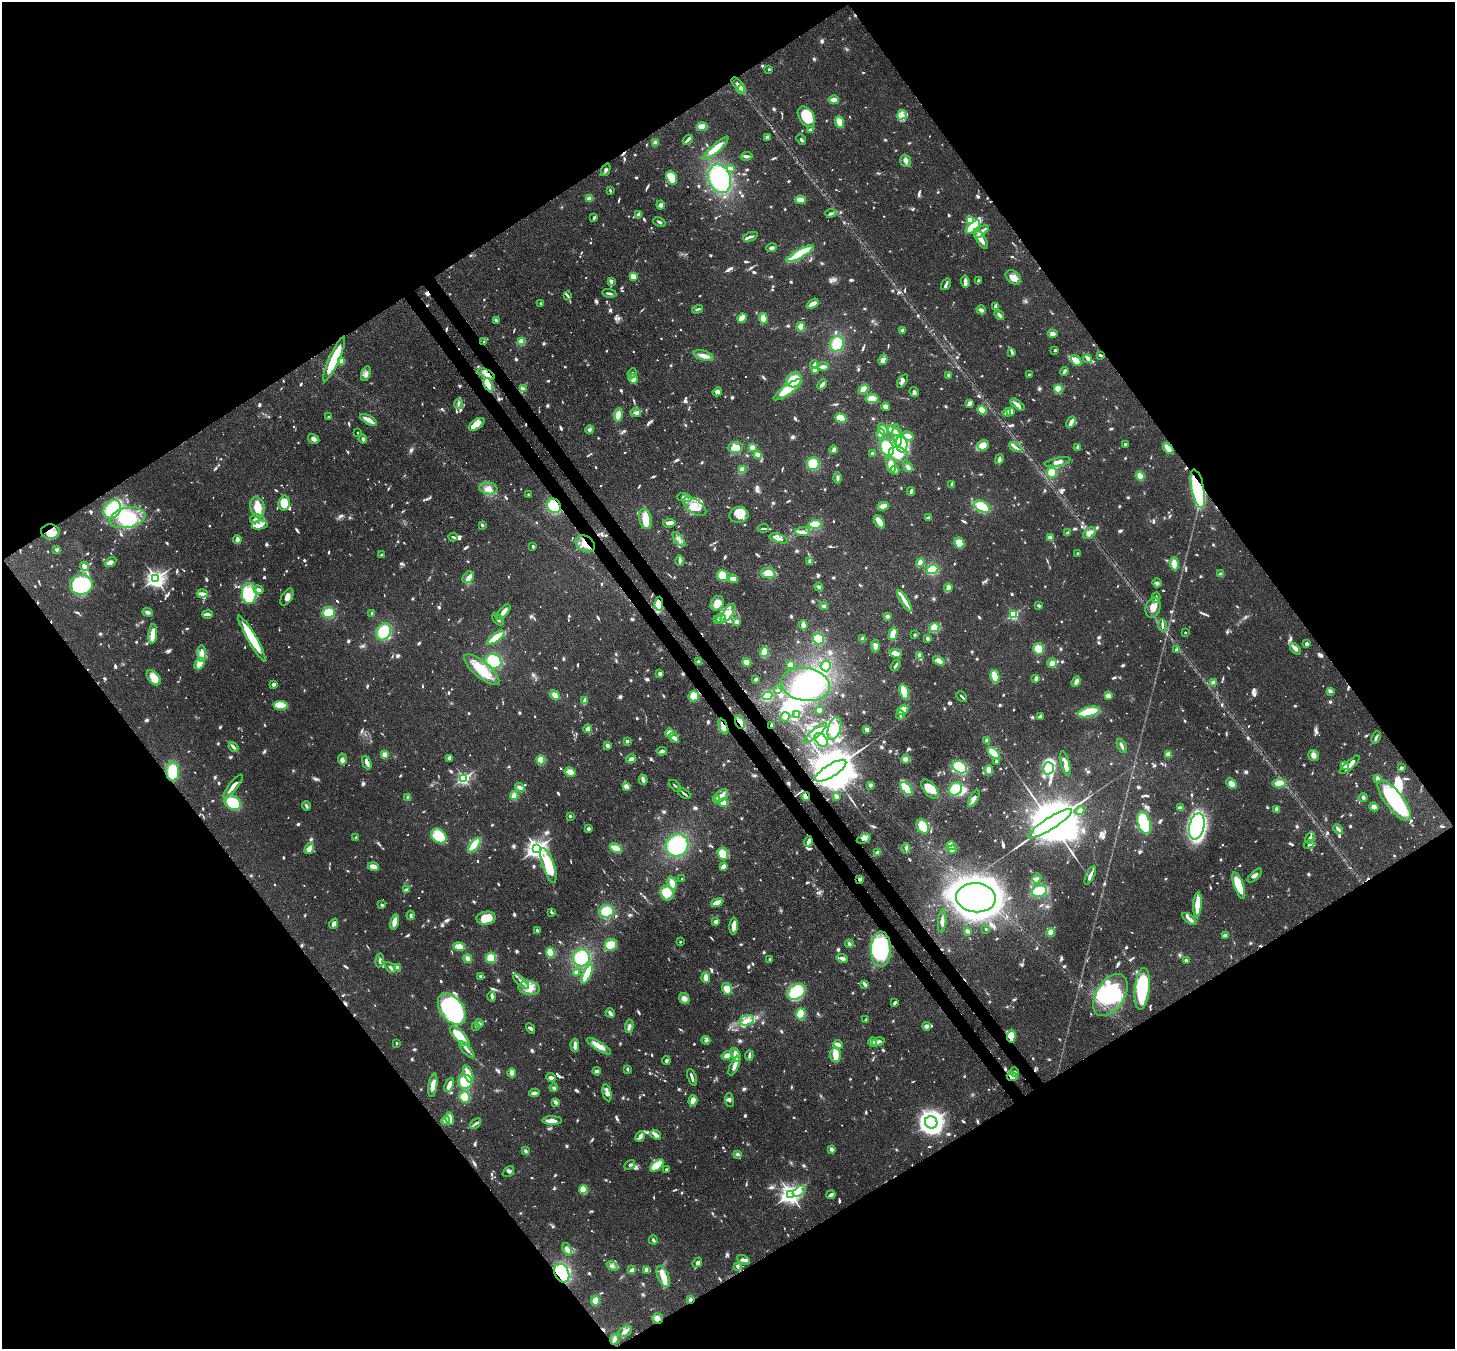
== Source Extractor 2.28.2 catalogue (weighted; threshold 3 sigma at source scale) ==
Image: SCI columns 78-5888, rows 346-5730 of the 5967 x 5939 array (HDU 1 of 3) = the unmasked area's bounding box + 8 px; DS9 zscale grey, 4 x 4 block average (1 PNG px = mean of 4 x 4 image px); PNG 1457 x 1351 px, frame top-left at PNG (2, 2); each listed source drawn as its Kron ellipse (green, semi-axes under 4 px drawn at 4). Shown black and unused: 50% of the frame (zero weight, under 3 of 4 exposures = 7% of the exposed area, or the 3 px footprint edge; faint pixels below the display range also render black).
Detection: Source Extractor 2.28.2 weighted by HDU 2 'WHT'. Background 0.0985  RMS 0.0041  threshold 0.0186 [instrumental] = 3 sigma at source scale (4.5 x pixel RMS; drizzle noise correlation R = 1.50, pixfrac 1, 0.05/0.05 arcsec/px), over >= 5 px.
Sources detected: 1746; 34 too faint to see at this stretch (4 x 4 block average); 28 inside a brighter object's white glare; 15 cosmic-ray / hot-pixel residue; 2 long thin detections or spike segments (spike, bleed or trail) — neither listed nor drawn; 29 coinciding with a brighter row at this scale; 169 inside a brighter listed object's ellipse — not listed separately; of the other 1469, all 500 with FLUX_AUTO >= 5.66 (the completeness limit of this list) listed and drawn (969 fainter detections not listed), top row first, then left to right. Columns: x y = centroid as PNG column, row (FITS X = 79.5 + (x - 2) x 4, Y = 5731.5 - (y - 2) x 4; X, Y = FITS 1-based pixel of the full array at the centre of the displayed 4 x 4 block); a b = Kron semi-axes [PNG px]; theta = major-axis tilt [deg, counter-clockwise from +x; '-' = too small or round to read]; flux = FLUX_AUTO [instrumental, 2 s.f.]
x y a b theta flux
769 69 2 2 - 6.5
739 85 9 3 -49 16
741 90 4 3 - 21
834 100 5 3 - 13
902 115 5 4 - 11
806 117 11 7 -56 110
840 122 6 4 -67 30
702 127 5 3 - 30
811 130 3 3 - 7.9
767 137 3 3 - 12
688 140 5 2 - 8.8
801 140 6 3 -49 5.7
655 143 3 3 - 17
716 148 16 3 42 55
747 156 6 2 10 6
906 161 6 5 - 12
730 168 3 2 - 10
606 170 6 3 66 6
672 178 7 5 -65 75
720 179 14 11 -68 190
610 191 2 2 - 6
589 199 4 3 - 15
800 200 5 4 - 17
661 205 4 3 - 6.9
830 213 6 3 3 5.8
639 215 3 3 - 15
594 218 3 2 - 6
971 220 3 3 - 63
660 222 6 2 -26 6.7
973 227 9 4 41 53
981 232 8 3 38 18
750 237 8 2 21 8.8
981 239 11 3 -57 29
771 248 5 3 - 9
800 254 15 4 29 97
634 277 3 3 - 35
1013 277 8 6 -38 20
611 281 3 3 - 7.8
965 281 6 3 -81 12
978 281 4 2 - 5.8
946 284 6 3 55 6.7
609 293 7 2 -9 6.4
567 295 4 2 - 6
541 304 2 2 - 22
813 304 7 4 35 23
995 306 4 2 - 11
698 309 6 2 18 6.1
981 310 5 3 - 11
999 315 5 3 - 9.4
742 318 5 4 - 42
763 318 5 4 - 19
496 320 2 2 - 8
801 327 4 4 - 28
903 330 3 3 - 8
1052 334 5 4 - 12
484 342 2 2 - 6
521 342 4 4 - 19
837 344 8 7 - 62
1055 350 2 2 - 5.8
1012 352 3 2 - 6.2
1100 355 3 2 - 7.5
704 356 10 4 -17 18
334 359 24 5 66 110
1087 359 4 4 - 9
883 360 5 3 - 19
1076 360 6 3 -50 18
342 361 4 3 - 15
814 365 4 2 - 16
823 367 6 3 5 11
815 371 4 2 - 6.9
1064 371 4 3 - 6.4
632 373 5 3 - 5.7
366 374 7 4 70 12
486 374 9 3 -27 14
1029 374 2 2 - 10
949 375 4 3 - 5.8
633 379 5 4 - 20
794 380 8 7 - 62
902 381 8 3 55 8.4
822 384 6 2 48 17
488 385 7 3 -65 45
523 389 4 3 - 5.8
863 389 5 4 - 25
1058 389 4 4 - 44
788 390 17 5 35 73
717 392 5 4 - 9.9
914 392 5 3 - 7.1
872 399 6 4 8 29
969 403 3 2 - 18
458 404 5 2 - 6.8
1018 405 8 3 -37 14
885 407 4 3 - 19
982 410 5 3 - 35
1011 411 4 3 - 11
1007 412 4 3 - 15
636 413 5 3 - 7.6
618 415 7 4 82 28
329 417 2 2 - 6
841 418 6 3 -17 58
369 420 9 2 -29 41
1071 422 6 2 64 19
477 424 9 4 35 31
883 429 6 4 -58 15
590 430 4 3 - 6.8
894 431 8 4 -24 18
357 433 2 2 - 9.6
881 433 5 3 - 17
897 436 11 3 -83 15
908 436 6 4 -22 19
314 439 6 4 -31 12
363 439 4 3 - 12
902 444 8 5 -85 74
1125 444 2 2 - 18
983 445 6 5 - 22
752 447 2 2 - 90
887 447 9 6 -64 74
1015 447 7 3 -27 10
1078 447 4 2 - 8.2
736 448 7 5 2 32
1168 448 6 3 -50 39
834 450 4 2 - 17
872 453 2 2 - 6.4
758 454 4 3 - 13
898 454 10 7 -21 48
999 459 5 3 - 8.4
1058 462 13 4 11 17
813 464 6 6 - 63
891 465 8 4 -77 28
908 467 5 3 - 11
742 470 4 3 - 12
895 470 4 3 - 7.1
1052 473 5 5 - 43
1140 476 5 4 - 22
837 478 5 2 - 7.9
952 484 4 2 - 8
488 488 9 6 -8 20
1198 489 20 6 -78 280
911 491 4 2 - 11
528 494 2 2 - 13
684 498 8 4 -10 10
284 503 7 5 80 50
554 506 7 6 - 96
695 506 13 7 -33 36
883 506 5 3 - 27
982 506 8 5 -29 77
257 507 11 7 -80 40
112 509 10 8 50 120
739 515 9 8 - 45
128 518 18 10 11 140
928 518 4 2 - 7.2
256 519 6 3 19 5.7
646 519 10 6 -78 42
879 522 8 3 -54 31
669 523 6 3 6 20
815 524 6 4 4 49
260 525 8 4 9 14
482 525 3 2 - 6.1
763 528 6 2 5 5.9
50 532 9 7 -3 31
803 532 7 4 6 11
1067 533 4 2 - 7.4
1089 533 7 5 36 15
453 537 5 3 - 6.3
779 538 9 3 -16 10
1050 538 4 3 - 9.2
237 539 4 2 - 14
679 540 8 4 -52 13
959 543 5 5 - 38
585 544 10 7 -34 32
533 546 2 2 - 8.2
57 549 4 3 - 5.7
1078 554 3 2 - 5.7
381 555 2 2 - 8
680 561 5 2 - 15
810 561 4 3 - 9.9
111 562 6 3 34 12
920 563 4 3 - 31
1174 564 6 4 -85 29
84 566 5 3 - 15
932 569 6 4 23 54
768 573 7 5 -4 42
1221 574 3 2 - 10
722 575 6 5 - 46
468 577 7 5 51 13
156 578 3 3 - 1300
733 579 5 3 - 24
1157 583 5 3 - 6
81 585 11 10 - 320
819 587 4 3 - 6.9
948 588 4 3 - 18
259 590 5 3 - 10
249 593 10 7 90 140
202 594 5 2 - 19
287 597 9 5 61 15
1156 598 5 2 - 6.1
905 601 12 2 -59 29
717 603 8 6 55 38
659 604 7 4 85 86
824 606 4 3 - 8.1
1039 606 3 3 - 6.1
1153 608 10 7 73 24
148 612 5 3 - 8.7
503 612 9 3 49 20
329 613 6 5 - 53
728 613 11 4 55 27
208 614 5 4 - 7.4
372 614 3 2 - 6.2
1013 614 2 2 - 360
887 616 3 3 - 8.1
498 619 7 3 -50 9.4
717 619 3 3 - 6.6
721 619 5 2 - 6.5
736 622 3 3 - 7.5
803 625 4 2 - 21
1163 625 6 2 -86 8.8
934 627 5 4 - 41
384 632 9 7 62 72
1185 632 2 2 - 6.9
153 634 10 3 85 43
893 634 6 3 76 37
915 635 2 2 - 7
496 637 10 3 36 70
252 638 26 4 -60 110
818 639 5 5 - 62
863 639 3 3 - 13
928 639 2 2 - 10
1307 644 3 2 - 9.2
875 646 6 4 -87 13
1038 649 5 5 - 37
1295 649 6 4 -51 12
1177 650 4 3 - 7.8
764 652 5 3 - 58
202 653 8 4 -89 17
896 653 6 3 -12 29
920 656 4 3 - 28
493 661 8 7 - 93
939 661 6 4 -34 21
698 662 3 3 - 7.3
747 662 4 3 - 28
1052 663 5 4 - 12
200 664 6 4 57 32
790 665 4 4 - 16
896 665 6 2 55 7.7
826 666 5 5 - 26
482 669 22 8 -39 74
660 674 3 3 - 9.6
995 676 6 4 -79 31
154 678 9 5 -50 31
756 679 2 2 - 8.1
1036 679 4 3 - 9.9
1076 682 5 3 - 15
1213 682 3 3 - 15
273 684 3 2 - 11
805 684 25 16 -9 220
778 690 2 2 - 7.8
1330 691 3 3 - 8.3
904 692 8 4 -72 63
555 695 5 3 - 17
694 696 5 5 - 49
767 696 5 4 - 54
1108 696 3 3 - 14
962 697 6 2 -48 5.8
585 701 4 2 - 14
281 705 7 4 -4 62
819 710 3 2 - 5.8
903 710 6 4 28 35
1089 712 11 5 14 92
796 715 4 3 - 5.8
900 715 4 2 - 6.1
1041 716 3 2 - 7.2
785 717 5 2 - 6.1
740 722 7 4 -70 14
771 725 2 2 - 7.6
723 727 8 4 -68 19
834 728 12 6 72 37
588 729 4 3 - 10
867 729 4 3 - 9.8
670 733 4 4 - 21
816 733 14 4 40 22
1376 737 6 2 65 8.5
674 738 5 2 - 17
821 740 7 5 -50 55
627 741 2 2 - 6.4
987 741 3 2 - 16
607 745 3 2 - 12
1122 746 7 2 -66 9
233 747 5 3 - 9.9
662 751 5 3 - 9
993 753 7 3 -44 48
1168 754 4 3 - 16
385 755 4 3 - 18
1313 755 6 5 - 13
449 758 3 2 - 12
342 759 5 4 - 11
631 759 5 3 - 10
906 759 4 3 - 20
541 760 4 3 - 30
996 762 3 2 - 8.3
367 763 7 3 -69 16
1065 763 12 3 -76 18
1344 765 4 2 - 24
1350 765 13 3 42 36
960 767 7 5 -29 110
1048 768 6 5 - 68
1401 768 3 2 - 13
989 770 5 4 - 19
172 771 10 6 -86 69
831 771 18 6 32 28000
570 772 6 4 -31 20
464 778 2 2 - 520
1377 779 4 3 - 7.3
643 780 5 3 - 13
1231 783 6 4 -47 18
1279 783 6 4 7 34
870 785 3 3 - 5.9
233 786 14 3 51 24
626 786 4 3 - 15
675 786 7 2 -43 7.6
520 788 5 3 - 7.7
906 788 8 4 -50 73
930 789 11 6 -50 31
956 789 7 6 - 64
684 794 7 2 -36 8.4
721 795 8 5 42 17
514 796 4 3 - 27
806 796 4 2 - 27
836 796 4 3 - 6.8
408 797 4 3 - 5.9
1363 797 4 3 - 5.9
974 798 9 3 63 12
717 800 2 2 - 44
1394 801 24 9 -52 240
233 803 9 6 -34 97
723 803 4 3 - 29
306 806 4 2 - 6
1374 807 4 3 - 17
1181 808 4 3 - 7.1
1277 809 3 3 - 12
1080 810 5 3 - 8
570 816 2 2 - 20
1144 823 12 6 -71 290
1050 824 26 6 32 41000
923 826 7 5 -57 54
1197 826 13 7 77 820
588 829 3 3 - 6.6
1338 829 5 3 - 8.2
439 836 8 6 -39 83
356 837 2 2 - 7.3
1310 838 6 2 63 7
864 839 7 3 23 11
808 841 5 2 - 19
1309 844 5 3 - 6.1
474 845 8 3 52 76
677 845 12 11 - 170
951 846 5 4 - 20
309 848 6 3 58 20
616 848 6 3 -25 44
906 848 5 3 - 5.9
536 849 3 3 - 1600
952 849 4 4 - 14
877 852 3 2 - 13
723 854 6 5 - 37
548 865 18 6 -72 160
374 867 5 3 - 30
723 867 4 2 - 19
1090 875 10 2 65 15
1255 876 9 3 43 9.8
1037 878 5 4 - 7.1
682 879 2 2 - 9.8
860 879 4 2 - 12
672 883 7 4 -73 25
1239 885 14 4 -71 120
406 890 3 2 - 12
1039 891 8 5 15 65
667 893 8 6 -68 61
976 898 20 14 -4 2200
717 903 5 3 - 35
382 905 3 2 - 6.3
1197 905 12 4 86 66
606 911 7 6 - 60
552 913 3 2 - 6.7
411 915 4 2 - 13
486 918 9 6 10 57
1190 919 8 3 -37 9.3
942 921 11 3 85 13
394 922 7 3 76 29
716 922 4 3 - 9.1
334 924 5 4 - 13
734 926 8 3 86 36
986 929 2 2 - 11
537 931 4 2 - 8.2
967 931 3 2 - 11
1051 932 4 3 - 26
1225 935 3 2 - 13
680 942 2 2 - 8.1
849 944 4 3 - 6.4
611 945 6 5 - 49
459 946 6 3 -8 33
881 949 18 10 89 280
550 952 5 4 - 29
491 958 5 5 - 46
581 958 8 8 - 120
842 958 6 3 -19 12
468 959 4 3 - 14
770 959 2 2 - 6.1
380 960 7 3 83 5.8
1186 960 3 2 - 9.8
390 967 6 2 -44 7.3
397 968 4 3 - 10
576 972 3 3 - 7.8
587 974 10 3 64 65
480 976 3 3 - 5.7
706 977 5 3 - 25
521 981 10 2 -39 9.9
864 984 4 2 - 12
529 988 10 7 -9 29
727 989 6 5 - 49
1142 989 21 7 85 200
796 992 9 7 32 93
1110 995 23 14 58 260
492 996 5 2 - 15
684 999 6 5 - 15
895 1003 4 2 - 6
452 1009 18 11 -53 500
610 1013 5 2 - 12
801 1014 5 5 - 54
746 1020 7 5 14 19
866 1020 2 2 - 8.8
479 1024 4 3 - 5.8
476 1026 2 2 - 5.9
629 1026 7 3 85 9.2
927 1026 4 3 - 11
531 1028 5 3 - 5.8
460 1036 13 5 -45 52
1011 1036 6 4 86 60
706 1040 4 3 - 6.1
873 1042 5 4 - 16
878 1042 6 3 12 8.1
397 1043 2 2 - 7.6
838 1044 5 3 - 17
575 1045 6 2 -88 15
599 1046 14 4 -32 35
467 1050 10 2 -49 10
736 1055 7 3 -68 23
836 1055 7 5 -88 27
727 1056 5 4 - 13
749 1056 5 2 - 7
666 1060 4 2 - 5.9
734 1066 10 4 65 16
628 1069 3 2 - 7
597 1071 4 2 - 9.7
1015 1072 5 3 - 6.7
512 1073 4 3 - 22
468 1074 9 3 -67 48
1012 1076 5 3 - 29
551 1077 5 3 - 9.2
692 1077 9 2 -68 8.4
465 1082 7 7 - 74
433 1085 12 4 82 24
449 1085 7 3 68 20
554 1088 4 3 - 5.9
534 1093 5 3 - 11
607 1093 8 4 -78 12
465 1097 5 5 - 54
693 1100 5 4 - 20
729 1100 7 3 -84 6.1
555 1102 3 2 - 12
450 1118 6 2 -76 29
446 1120 4 3 - 22
552 1121 10 3 0 19
931 1122 6 6 - 1600
476 1123 6 3 40 7.2
656 1135 6 3 -39 21
640 1137 6 4 60 11
831 1149 2 2 - 44
525 1151 3 2 - 8.6
737 1154 4 2 - 7.2
630 1165 6 3 32 6.3
657 1165 8 4 39 57
666 1169 3 2 - 6
508 1172 6 4 40 7.4
583 1189 4 4 - 32
799 1191 7 3 32 11
790 1194 3 3 - 1800
831 1195 4 2 - 11
653 1240 4 2 - 7.5
567 1249 6 4 -71 16
744 1260 7 3 -25 9.6
697 1263 5 4 - 11
612 1266 6 4 -35 8.5
737 1266 3 2 - 6.6
632 1270 4 3 - 9.8
646 1270 4 3 - 13
562 1273 9 7 -64 160
663 1277 11 5 -66 35
690 1300 4 3 - 6.6
596 1301 5 4 - 21
657 1318 5 5 - 14
625 1331 7 5 31 11
614 1339 5 3 - 8.1
Overlapping masked pixels (flux is a lower limit): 23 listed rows (the first 20) at x y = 484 342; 334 359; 486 374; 488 385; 1168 448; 1198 489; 554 506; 50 532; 585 544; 659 604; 740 722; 771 725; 723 727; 172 771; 831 771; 806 796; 808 841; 860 879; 881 949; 1011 1036